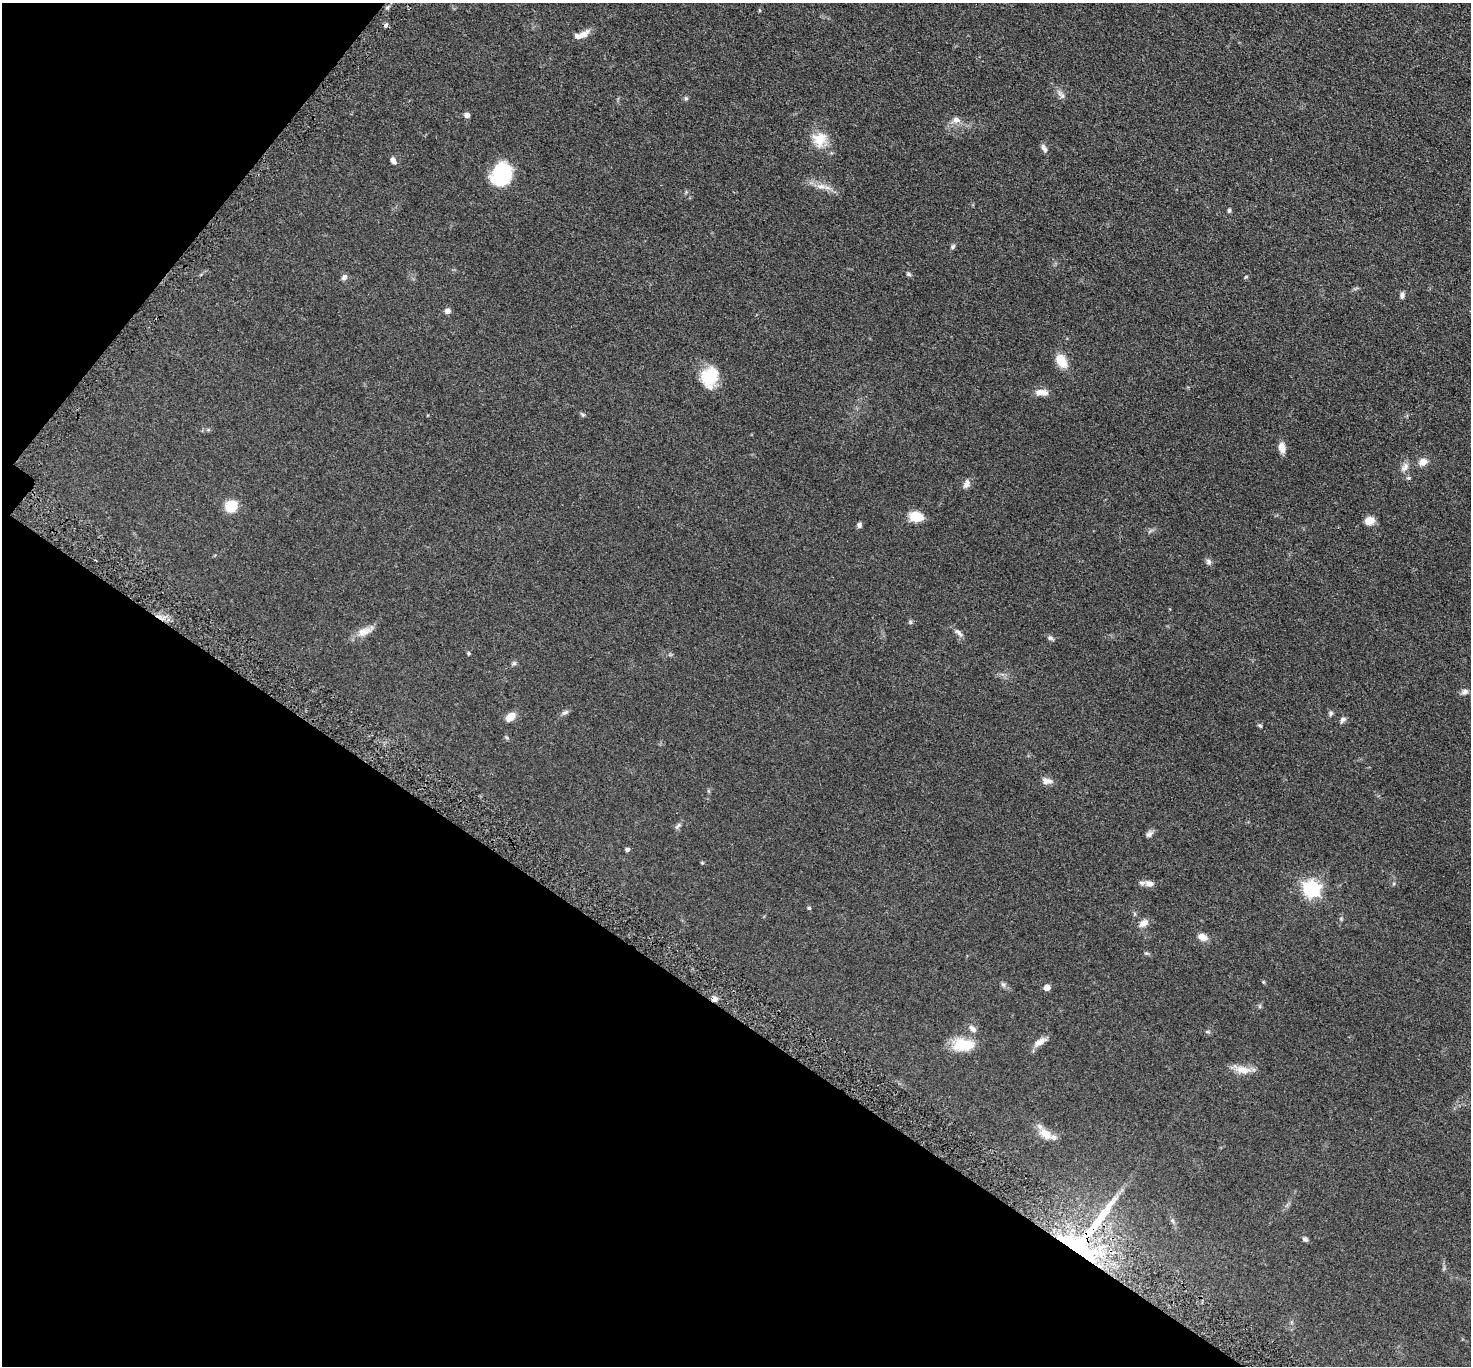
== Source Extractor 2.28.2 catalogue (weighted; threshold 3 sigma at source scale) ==
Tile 9 of 4 x 4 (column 1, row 3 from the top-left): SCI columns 68-1536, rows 1718-3081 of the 6011 x 6022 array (HDU 1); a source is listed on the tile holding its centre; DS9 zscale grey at full resolution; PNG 1473 x 1368 px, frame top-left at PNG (2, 3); no overlay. Shown black and unused: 31% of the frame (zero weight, under 3 of 5 exposures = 4% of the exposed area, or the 3 px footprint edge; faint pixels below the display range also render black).
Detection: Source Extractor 2.28.2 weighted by HDU 2 'WHT'; one run over the whole footprint, this tile lists its part. Background 0.0471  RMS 0.0071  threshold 0.0319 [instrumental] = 3 sigma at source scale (4.5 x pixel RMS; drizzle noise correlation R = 1.50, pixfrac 1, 0.05/0.05 arcsec/px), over >= 5 px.
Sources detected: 70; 1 cosmic-ray / hot-pixel residue — not listed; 4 inside a brighter listed object's ellipse — not listed separately; the other 65 listed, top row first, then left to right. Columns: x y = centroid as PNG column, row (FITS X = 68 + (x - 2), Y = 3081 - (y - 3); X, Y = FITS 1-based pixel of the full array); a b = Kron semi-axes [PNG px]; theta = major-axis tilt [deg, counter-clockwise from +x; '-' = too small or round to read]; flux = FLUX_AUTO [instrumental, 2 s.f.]
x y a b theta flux
388 7 6 4 71 1.1
583 35 19 9 31 5.3
1061 95 15 6 -48 2.7
686 98 6 5 - 1
467 115 5 4 - 3.3
956 120 10 8 -15 3.6
819 139 19 18 - 13
1044 148 10 5 -62 2.4
393 161 9 5 -56 2.6
501 174 23 19 65 36
821 186 16 6 -5 4.8
1229 211 5 4 - 1.2
953 246 7 5 58 1.3
908 274 7 4 -27 1.2
344 277 8 6 47 2.1
1402 295 8 5 82 2
447 311 7 6 - 2.4
1061 361 17 11 -60 10
710 376 23 19 51 20
1041 392 17 7 -1 5.2
583 415 6 5 - 1.1
1282 447 14 8 -81 4.5
1423 462 11 8 27 4.8
1405 467 15 7 53 3.5
1408 478 6 5 - 1
967 484 12 8 60 3.1
231 506 10 8 42 19
916 516 15 11 -14 11
1369 521 10 8 17 7.2
859 525 6 6 - 1.7
1209 562 7 6 - 2.1
910 622 6 5 - 0.98
364 631 20 10 18 6.5
958 632 14 6 -42 2.6
1050 638 8 6 -17 1.6
469 653 4 4 - 0.84
514 663 7 5 9 1.3
1465 692 9 6 22 2.3
565 713 10 5 26 1.8
1331 713 6 6 - 1.4
510 717 11 7 40 6.9
1343 720 10 6 48 2
1260 726 6 4 -42 0.85
1045 781 10 8 -69 3.1
678 825 11 5 41 1.6
1149 834 10 6 37 2.3
627 849 5 4 - 1.3
1149 884 12 9 -6 4
1311 889 7 7 - 190
809 908 4 4 - 1
1144 923 12 8 36 4.3
1202 937 11 8 -22 5.1
1146 953 6 4 -17 0.93
1263 982 6 4 -89 0.6
1003 985 8 5 -62 1.6
1047 987 5 5 - 5.7
715 999 7 6 - 2.5
973 1029 11 7 -45 3
1040 1042 19 7 33 4.9
963 1045 28 16 0 16
1242 1070 20 10 -9 8.4
1046 1134 19 11 -43 7.8
1173 1221 7 4 -71 1.1
1084 1239 89 34 52 140
1305 1239 7 5 -25 1.5
Overlapping masked pixels (flux is a lower limit): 2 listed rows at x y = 715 999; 1084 1239